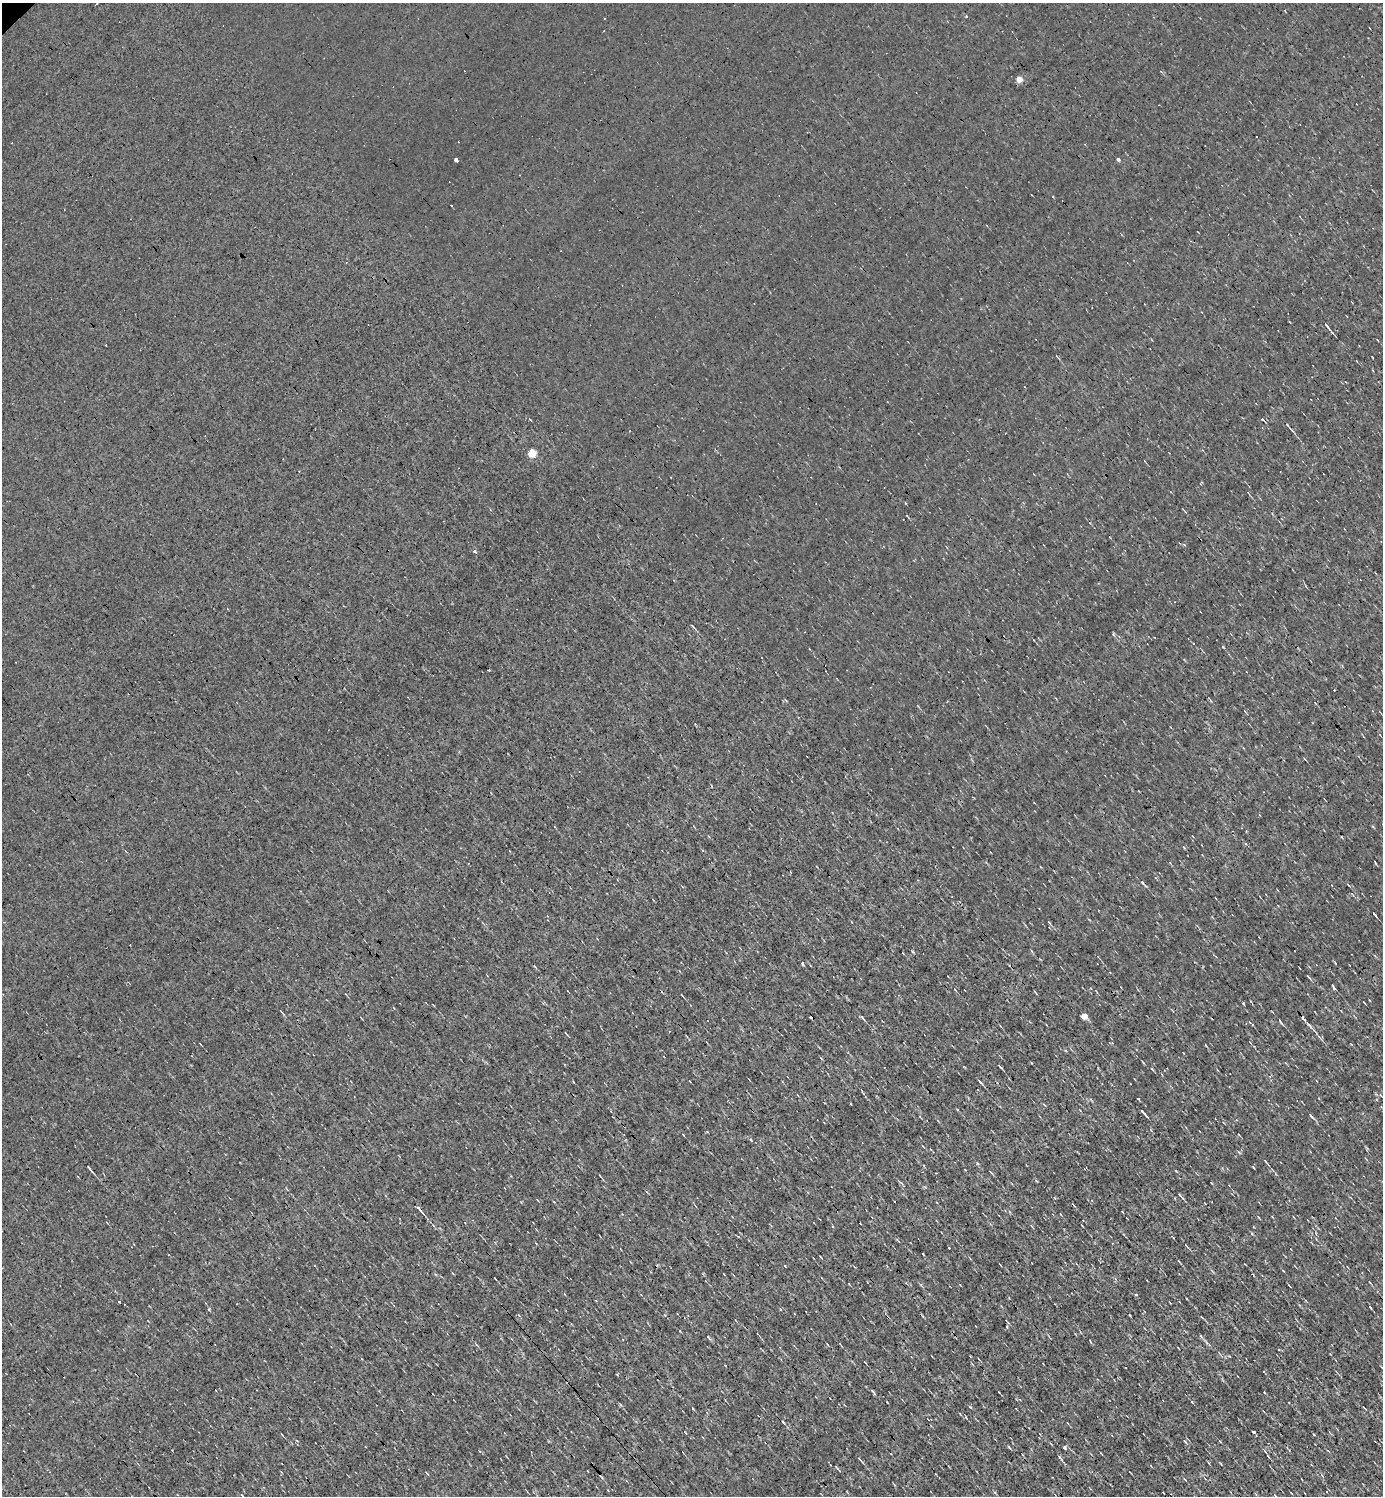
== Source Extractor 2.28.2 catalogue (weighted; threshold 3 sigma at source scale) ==
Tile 6 of 4 x 4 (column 2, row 2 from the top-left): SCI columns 1534-2914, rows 2987-4480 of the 5973 x 5973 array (HDU 1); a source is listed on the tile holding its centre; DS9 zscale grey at full resolution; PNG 1385 x 1498 px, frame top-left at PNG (2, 3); no overlay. Shown black and unused: <1% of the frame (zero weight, under 3 of 4 exposures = <1% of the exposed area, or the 3 px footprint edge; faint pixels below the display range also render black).
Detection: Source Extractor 2.28.2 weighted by HDU 2 'WHT'; one run over the whole footprint, this tile lists its part. Background 9.75e-05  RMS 0.041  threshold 0.185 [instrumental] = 3 sigma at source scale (4.5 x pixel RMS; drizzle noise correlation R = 1.50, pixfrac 1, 0.05/0.05 arcsec/px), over >= 5 px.
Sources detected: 87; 17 cosmic-ray / hot-pixel residue — not listed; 1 inside a brighter listed object's ellipse — not listed separately; the other 69 listed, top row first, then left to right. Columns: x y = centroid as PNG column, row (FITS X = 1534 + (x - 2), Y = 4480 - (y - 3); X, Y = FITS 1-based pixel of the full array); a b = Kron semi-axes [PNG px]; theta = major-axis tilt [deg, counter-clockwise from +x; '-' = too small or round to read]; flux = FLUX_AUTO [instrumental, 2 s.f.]
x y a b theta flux
966 16 3 3 - 6.2
1019 79 4 4 - 63
1118 159 4 4 - 11
456 160 3 3 - 140
1326 325 9 3 -55 12
1262 419 5 4 - 5.5
1288 426 11 3 -49 9.2
532 453 5 5 - 150
907 516 5 2 - 3.2
475 552 4 3 - 17
692 626 6 3 -43 4.8
1194 644 3 3 - 3.9
489 670 3 2 - 11
711 786 3 2 - 4.1
1375 863 5 2 - 3.1
1143 883 10 3 -51 8.8
1348 885 6 2 -45 3.9
1373 913 4 3 - 70
802 964 5 3 - 8.8
1308 976 6 2 -49 5
1333 987 7 3 -65 7.8
682 995 4 2 - 2.9
1364 1002 4 2 - 3.2
1243 1003 3 2 - 9.1
1084 1015 5 4 - 50
862 1018 8 3 -52 7
1281 1022 10 3 -46 7.1
1310 1026 10 4 -49 10
1000 1067 7 2 -45 5
1152 1069 6 3 -45 3.7
980 1081 8 2 -46 9.2
1138 1099 3 2 - 7.4
1142 1111 8 3 -48 11
1311 1116 9 3 -54 8.3
751 1140 4 3 - 4.1
1265 1161 6 2 -51 5.5
89 1169 10 2 -53 7.2
965 1170 3 2 - 2.3
991 1172 6 2 -46 3.8
1180 1196 9 3 -49 6.9
418 1208 3 3 - 230
1258 1217 4 2 - 2.9
1082 1226 3 2 - 3.3
1252 1234 5 3 - 4
1186 1245 7 3 -54 5.1
923 1254 3 2 - 4.6
1179 1261 4 3 - 4.1
495 1278 4 2 - 3.7
1289 1285 4 2 - 3.5
208 1309 4 3 - 6.1
1201 1336 5 4 - 5.1
1178 1348 3 2 - 2.6
1279 1350 3 2 - 3.4
1229 1356 4 3 - 4.8
865 1362 4 2 - 2.5
872 1391 7 3 -44 5.7
1192 1402 4 3 - 2.6
970 1407 5 3 - 4
1364 1408 5 2 - 2.8
1253 1432 3 3 - 17
1220 1441 4 2 - 3.2
1185 1442 7 2 -45 4.1
1064 1447 3 3 - 43
1268 1456 4 3 - 3.5
860 1460 7 2 -47 8
1220 1463 3 2 - 3.4
836 1467 6 3 -46 5.1
1185 1480 4 2 - 3.6
1291 1493 3 2 - 2.7
Overlapping masked pixels (flux is a lower limit): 1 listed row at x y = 1142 1111
Unlisted compact peaks at least as high as the median listed source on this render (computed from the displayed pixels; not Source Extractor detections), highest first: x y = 1136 1295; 1059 1457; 912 951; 1009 1447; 977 1163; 949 1248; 1113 634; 1370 1307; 1239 1152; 1253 1167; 785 1266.